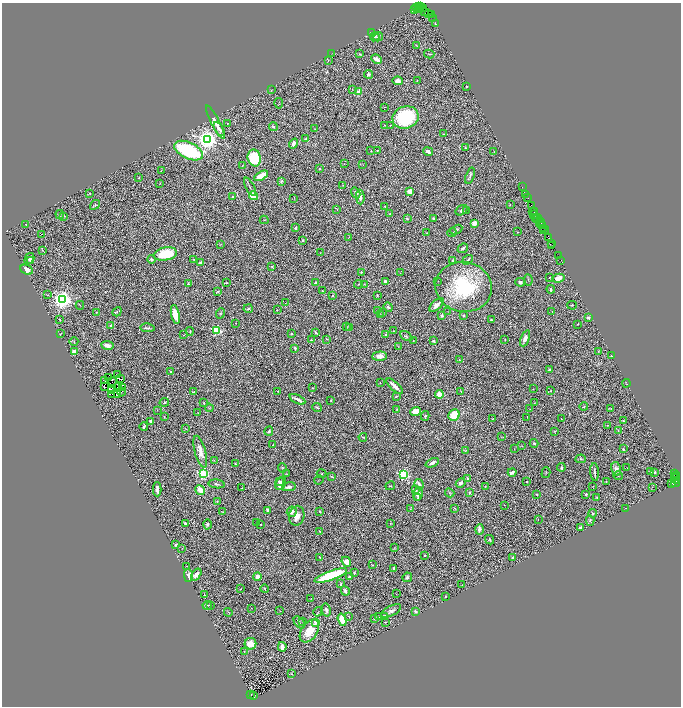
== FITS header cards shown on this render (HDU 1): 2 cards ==
NAXIS1  =                 1357
NAXIS2  =                 1408

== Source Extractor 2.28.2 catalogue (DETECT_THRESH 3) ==
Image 1357 x 1408 px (HDU 1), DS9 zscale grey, zoomed out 1/2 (1 PNG px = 2 x 2 image px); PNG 683 x 708 px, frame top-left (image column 1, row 1407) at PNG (2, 3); each listed source drawn as its Kron ellipse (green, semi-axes under 4 px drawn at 4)
Background 1.63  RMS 0.054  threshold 0.163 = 3 sigma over >= 5 px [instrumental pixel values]
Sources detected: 442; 61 cannot appear on this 1/2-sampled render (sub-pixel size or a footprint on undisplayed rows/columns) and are neither listed nor drawn; the other 381 listed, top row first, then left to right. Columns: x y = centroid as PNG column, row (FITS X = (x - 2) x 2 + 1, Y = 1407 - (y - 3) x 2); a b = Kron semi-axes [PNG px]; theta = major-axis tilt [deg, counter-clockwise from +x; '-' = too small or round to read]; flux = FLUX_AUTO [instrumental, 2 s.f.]
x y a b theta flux
421 6 2 1 - 35
416 7 2 2 - 170
419 7 2 1 - 41
423 8 3 2 - 150
414 9 2 1 - 110
418 9 2 1 - 120
421 9 2 1 - 59
424 11 4 3 - 420
429 13 3 1 - 59
431 14 2 1 - 23
432 17 2 1 - 32
435 24 3 2 - 8.9
371 32 3 2 - 8.4
375 37 5 3 - 25
378 37 5 3 - 22
416 45 2 1 - 3
332 53 2 2 - 2.7
360 54 4 2 - 10
429 54 5 2 - 9.2
376 59 5 3 - 73
328 60 2 1 - 3.5
368 74 4 3 - 26
398 81 5 3 - 87
417 81 2 1 - 4.9
467 87 2 2 - 5.6
352 89 2 2 - 6.3
271 90 2 1 - 3.6
359 92 3 2 - 150
279 103 5 2 - 8.5
385 107 2 2 - 5.1
405 117 13 11 19 800
215 122 18 3 -63 110
227 123 2 2 - 5.5
384 125 2 2 - 4
390 125 3 3 - 6.3
273 127 4 3 - 18
219 129 7 2 -58 36
315 129 3 2 - 5.3
443 134 2 2 - 6.9
306 139 4 3 - 23
207 140 4 4 - 9900
294 144 5 4 - 48
465 147 3 2 - 6.8
377 150 2 2 - 8.9
189 151 15 8 -25 1700
371 151 2 2 - 5.3
428 152 5 3 - 37
494 152 3 2 - 4.5
254 158 8 6 -76 520
344 164 2 1 - 2.6
363 165 3 1 - 2.9
242 166 3 2 - 4.1
319 169 3 2 - 8.3
161 171 3 1 - 3.6
261 176 7 3 31 200
470 176 8 3 71 22
139 178 2 2 - 7.4
281 181 3 3 - 13
160 183 3 2 - 3.7
343 185 3 2 - 5.6
250 187 10 2 -63 19
522 187 2 1 - 70
410 191 3 2 - 350
90 193 3 3 - 9.8
356 193 5 3 - 30
526 194 2 1 - 58
233 196 3 2 - 8.6
253 196 4 3 - 410
360 197 7 3 -88 64
294 198 4 1 - 3.6
527 198 4 2 - 150
95 205 5 4 - 14
510 205 4 1 - 3.3
531 205 2 1 - 36
385 206 2 2 - 3.8
337 210 4 2 - 5.3
461 210 6 4 36 22
466 210 3 3 - 7.3
533 211 2 1 - 22
535 212 2 1 - 56
60 214 4 3 - 22
390 214 3 2 - 5.9
534 214 2 1 - 170
64 216 3 2 - 7.5
535 217 4 2 - 220
538 217 4 1 - 120
407 218 3 2 - 8.3
434 218 3 2 - 19
537 219 4 1 - 74
264 220 4 1 - 5.1
540 221 2 1 - 120
474 223 4 4 - 69
26 224 2 2 - 6.4
540 224 4 2 - 340
542 226 3 1 - 51
295 228 3 2 - 13
543 228 3 1 - 150
456 230 6 3 28 16
544 230 4 2 - 130
517 232 2 2 - 4.4
427 233 2 2 - 9.1
452 233 4 3 - 9.6
41 234 2 1 - 41
349 237 3 2 - 5.1
549 237 4 2 - 52
303 240 3 2 - 15
220 244 3 2 - 5.3
551 244 3 1 - 180
551 245 3 1 - 71
463 248 5 3 - 24
42 250 3 2 - 6.9
320 253 4 2 - 5.2
165 254 12 6 10 380
558 256 2 1 - 120
29 259 6 4 58 37
152 259 4 3 - 19
194 259 3 2 - 4.7
31 260 4 2 - 12
468 260 6 2 38 13
561 260 2 1 - 16
453 261 3 2 - 20
201 263 3 3 - 27
272 266 3 3 - 9.3
27 270 6 4 -27 82
361 272 3 2 - 8.5
400 273 2 2 - 3.2
550 277 2 2 - 4.7
558 278 6 4 13 110
528 280 5 2 - 5.5
438 281 2 1 - 13
385 282 3 3 - 26
520 282 5 4 - 26
226 283 2 2 - 6.5
315 283 4 3 - 24
188 284 3 3 - 9.3
358 284 4 3 - 7.2
364 284 3 2 - 5.5
464 287 28 25 -10 920
551 289 4 3 - 23
322 290 2 2 - 6.2
218 291 3 2 - 14
47 295 3 2 - 5.7
377 295 3 2 - 6.1
332 296 3 2 - 8.6
63 300 4 4 - 7100
285 303 3 1 - 4.2
80 305 4 1 - 3.1
437 305 9 4 43 71
572 305 5 2 - 7.1
388 307 5 3 - 17
248 309 4 4 - 14
277 310 3 2 - 3.7
378 311 2 2 - 4.2
447 311 2 1 - 3.7
552 311 3 2 - 3.8
96 312 3 2 - 5
117 312 5 3 - 9.3
220 313 5 3 - 8.3
383 313 4 2 - 6.8
175 314 9 4 -78 220
381 314 4 3 - 7.5
442 315 4 2 - 23
463 315 3 2 - 15
588 318 3 2 - 15
60 320 2 2 - 10
491 320 2 2 - 17
235 323 2 2 - 4.3
578 324 2 2 - 16
111 325 3 2 - 13
347 327 3 2 - 4.6
148 328 7 3 -9 24
350 328 3 2 - 6.4
216 330 3 3 - 1000
190 331 4 3 - 11
394 331 2 1 - 5.1
291 333 3 2 - 9.2
316 333 4 2 - 15
60 334 2 1 - 5.1
183 335 3 2 - 5.5
386 335 4 3 - 18
406 336 6 3 -29 13
525 338 8 4 67 44
326 339 3 2 - 6.5
505 339 3 2 - 3.3
311 340 3 2 - 7
413 341 2 1 - 2.7
433 341 3 2 - 22
74 342 4 2 - 6
107 345 6 3 -9 64
398 346 2 2 - 3.8
295 348 3 3 - 12
598 351 3 2 - 5.2
74 352 3 3 - 130
380 356 7 4 4 74
611 356 3 2 - 6.8
459 360 3 2 - 6
550 370 4 3 - 14
171 372 3 2 - 12
117 375 2 1 - 12
109 378 2 1 - 2.1
121 379 2 1 - 8.1
104 380 3 1 - 4.8
112 381 2 2 - 2.9
380 382 2 1 - 3.8
626 383 4 1 - 4.6
118 386 2 1 - 1.5
395 386 10 2 -43 73
104 387 2 1 - 2.5
123 388 2 1 - 3.8
312 388 2 2 - 7.7
533 389 2 2 - 5
112 391 2 1 - 5.7
278 391 2 1 - 4.7
461 391 3 2 - 5.4
551 391 3 2 - 5.1
122 392 4 1 - 12
193 392 3 2 - 8.1
117 394 4 3 - 22
439 394 4 4 - 130
111 395 2 1 - 3.6
396 396 3 2 - 5.8
297 399 8 2 -26 34
331 400 2 2 - 7.7
164 402 4 2 - 13
204 403 2 2 - 6.2
534 403 2 2 - 3.2
317 407 5 2 - 15
584 407 4 3 - 12
209 408 4 3 - 8.1
397 409 4 3 - 9.8
530 409 3 2 - 3.4
611 409 3 1 - 4.3
157 410 3 2 - 4.4
416 411 5 4 - 110
198 413 2 1 - 3.6
454 415 6 5 - 290
425 416 5 3 - 15
164 417 4 2 - 6.1
527 417 2 1 - 3.5
492 419 2 1 - 3.5
561 419 2 1 - 5.3
151 421 4 2 - 24
623 421 2 2 - 7.7
607 425 4 2 - 5.2
144 427 4 2 - 17
185 429 2 1 - 3
618 430 4 2 - 7.6
269 431 5 3 - 13
555 431 4 3 - 6.7
363 437 4 2 - 11
501 437 2 2 - 4.2
534 443 4 3 - 17
273 444 2 1 - 5
522 445 2 2 - 3.9
514 449 3 1 - 4
623 449 3 2 - 16
200 451 16 5 -75 98
465 451 3 2 - 6
581 459 5 4 - 16
214 461 3 2 - 4.2
432 463 7 3 25 48
235 464 2 2 - 7.2
561 467 4 3 - 15
282 468 5 3 - 8.8
627 468 2 1 - 5.4
616 469 7 5 -77 43
650 471 4 2 - 6.3
512 472 4 3 - 26
595 472 9 1 -85 19
654 472 4 3 - 25
546 473 5 2 - 7.6
675 473 2 1 - 720
203 474 3 3 - 1400
287 474 3 2 - 6.9
322 474 5 2 - 9.6
403 474 3 3 - 1600
331 476 4 2 - 8.3
618 476 4 2 - 7.5
676 476 3 1 - 67
468 478 3 2 - 17
675 478 3 1 - 300
319 480 5 2 - 5.2
677 480 3 2 - 180
279 481 2 2 - 20
527 482 2 2 - 6.8
606 482 3 2 - 4.2
281 483 7 5 60 98
461 483 5 3 - 40
675 483 4 3 - 130
217 484 8 3 -7 19
419 484 5 3 - 45
672 484 4 2 - 140
390 486 5 2 - 7.7
485 486 3 2 - 5.2
593 486 3 2 - 3.3
289 487 7 3 10 44
652 487 2 1 - 4.5
242 488 3 2 - 6.2
157 489 7 3 -89 43
200 490 5 3 - 110
416 490 3 3 - 17
450 493 5 3 - 11
469 493 2 2 - 19
418 494 7 4 76 60
537 494 3 2 - 6.6
586 494 4 3 - 15
418 498 3 3 - 11
597 498 3 3 - 12
217 501 3 2 - 6.4
504 505 2 1 - 3.7
455 508 3 2 - 8.2
625 508 2 1 - 2.9
410 509 3 2 - 3.4
268 510 3 2 - 40
320 511 3 2 - 8.8
222 512 3 1 - 5.4
292 512 5 5 - 50
592 513 4 2 - 9
297 516 10 7 78 90
538 519 2 1 - 3.8
590 521 5 3 - 11
257 522 2 1 - 4
390 523 3 3 - 6.7
185 524 4 2 - 25
207 524 5 4 - 20
261 524 2 2 - 6.7
580 528 3 3 - 27
479 529 5 3 - 35
320 531 4 3 - 8.2
490 540 5 4 - 16
175 545 3 3 - 21
182 548 2 1 - 2.6
394 548 2 2 - 4.4
425 555 2 2 - 10
320 557 3 2 - 6.3
513 558 3 2 - 20
346 562 5 4 - 82
372 565 4 2 - 6
186 566 2 1 - 4.7
394 568 4 3 - 15
354 573 2 2 - 17
188 575 6 4 -90 65
196 575 7 3 55 64
331 575 17 4 20 800
350 576 3 2 - 16
258 577 4 3 - 77
407 577 5 4 - 20
341 584 3 2 - 13
462 585 2 1 - 3.4
241 589 2 1 - 3.7
265 589 4 2 - 7.7
345 591 5 3 - 40
396 593 2 1 - 3.8
204 595 3 2 - 8.3
445 596 3 3 - 7.3
311 598 3 2 - 3.7
207 605 5 3 - 14
210 606 3 2 - 10
251 608 2 1 - 2.7
326 610 6 4 -78 34
280 611 3 2 - 5.8
391 611 11 5 29 38
415 611 3 3 - 20
228 612 4 2 - 5.8
318 612 5 2 - 5.2
349 616 3 2 - 6.1
378 616 3 2 - 3.3
385 616 3 2 - 15
375 618 3 3 - 24
342 620 6 4 -73 210
299 622 7 4 -50 23
303 622 2 2 - 12
315 622 2 2 - 180
385 622 3 1 - 4.9
309 631 13 8 56 200
251 644 6 5 - 120
282 647 5 3 - 110
244 651 2 1 - 5.3
292 674 2 1 - 5.4
251 695 2 1 - 42
253 695 2 1 - 62
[61 sub-pixel or undisplayed-footprint detections neither listed nor drawn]